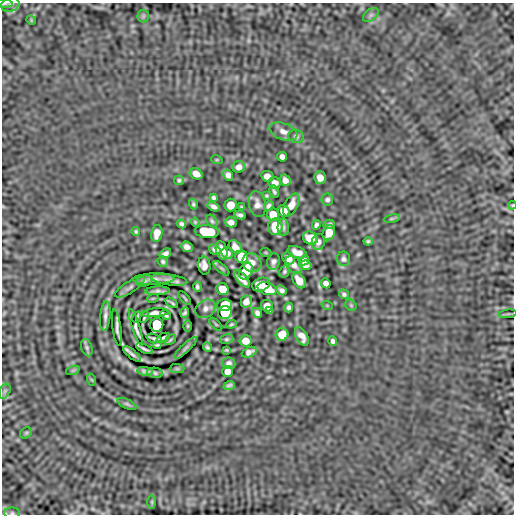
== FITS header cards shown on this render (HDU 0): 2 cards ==
NAXIS1  =                  512 / length of data axis 1
NAXIS2  =                  512 / length of data axis 2

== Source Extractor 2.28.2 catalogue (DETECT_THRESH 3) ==
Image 512 x 512 px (HDU 0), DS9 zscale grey, 1 PNG px = 1 image px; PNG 516 x 516 px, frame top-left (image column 1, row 512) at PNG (2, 3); each listed source drawn as its Kron ellipse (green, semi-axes under 4 px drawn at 4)
Background -2.90e-07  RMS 2.0e-04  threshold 6.11e-04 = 3 sigma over >= 5 px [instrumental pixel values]
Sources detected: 138; all 138 listed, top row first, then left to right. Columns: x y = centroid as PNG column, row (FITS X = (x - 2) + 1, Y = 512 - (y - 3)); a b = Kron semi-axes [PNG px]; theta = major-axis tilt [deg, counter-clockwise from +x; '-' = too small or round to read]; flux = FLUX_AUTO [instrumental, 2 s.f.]
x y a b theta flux
4 4 8 3 -2 0.018
10 5 9 6 20 0.049
371 15 9 5 36 0.037
143 16 6 6 - 0.023
31 20 5 4 - 0.014
283 131 14 8 -19 0.091
296 136 8 6 -12 0.035
282 157 5 5 - 0.051
217 160 6 3 -18 0.013
239 167 6 5 - 0.073
196 174 7 5 -30 0.1
228 175 5 5 - 0.059
267 176 6 5 - 0.085
320 178 6 5 - 0.1
179 180 5 4 - 0.025
285 180 6 5 - 0.067
275 183 6 5 - 0.082
274 191 6 3 -63 0.026
267 196 4 3 - 0.018
213 198 4 4 - 0.026
327 200 6 6 - 0.033
193 204 5 4 - 0.022
257 204 13 8 -79 0.078
231 205 6 6 - 0.17
291 205 12 6 62 0.12
512 205 4 3 - 0.011
269 206 5 4 - 0.04
214 207 6 4 -29 0.048
241 207 3 2 - 0.014
283 211 6 5 - 0.13
273 214 6 6 - 0.17
240 215 6 4 -9 0.035
392 219 8 4 9 0.021
212 221 7 5 -53 0.027
195 222 4 4 - 0.018
231 222 6 5 - 0.067
181 224 5 4 - 0.033
329 224 6 4 17 0.03
316 225 5 4 - 0.038
275 227 8 7 - 0.35
283 227 9 5 -88 0.034
136 231 4 4 - 0.021
207 232 12 6 -5 0.6
157 233 8 5 80 0.12
329 233 7 6 - 0.22
310 238 7 6 - 0.27
368 241 4 3 - 0.022
318 242 8 6 72 0.057
187 247 6 5 - 0.056
235 247 7 5 -44 0.095
215 250 6 4 -33 0.042
222 250 9 5 -75 0.13
297 252 10 5 -21 0.1
227 253 6 5 - 0.049
266 253 6 3 -19 0.013
165 254 6 4 31 0.047
242 257 6 6 - 0.45
289 258 6 5 - 0.11
343 259 7 7 - 0.038
304 260 5 4 - 0.04
163 261 5 5 - 0.026
274 261 8 6 73 0.048
252 263 10 9 - 0.11
294 265 10 7 -44 0.07
305 265 6 4 -9 0.053
204 266 9 6 -81 0.067
221 268 9 4 -40 0.021
246 271 9 6 67 0.4
285 271 6 4 59 0.026
154 279 21 5 2 0.075
242 279 11 5 -48 0.1
169 280 18 5 -8 0.053
299 280 8 5 -56 0.14
144 281 8 5 13 0.038
326 283 5 4 - 0.054
261 284 9 6 22 0.2
130 287 17 6 32 0.04
197 287 5 3 - 0.027
222 289 6 6 - 0.19
267 289 9 6 -18 0.32
281 290 5 4 - 0.04
158 291 12 4 3 0.047
344 294 5 4 - 0.027
153 298 6 3 19 0.011
185 298 8 2 -48 0.016
246 302 6 5 - 0.083
172 303 7 2 -32 0.023
225 305 7 6 - 0.41
327 305 6 3 -19 0.012
351 305 6 5 - 0.019
267 306 6 5 - 0.098
289 307 5 4 - 0.033
205 309 11 8 35 0.066
270 311 4 4 - 0.025
155 313 14 4 4 0.054
185 313 5 3 - 0.026
225 313 7 6 - 0.75
257 313 5 4 - 0.042
508 314 9 3 5 0.019
166 315 5 3 - 0.026
105 316 15 5 85 0.06
137 317 6 2 69 0.023
144 317 6 2 60 0.022
216 324 8 3 -45 0.013
231 324 5 4 - 0.019
157 325 7 6 - 0.93
188 326 6 4 89 0.015
117 327 18 3 -82 0.044
136 327 19 4 -73 0.033
282 334 6 6 - 0.22
302 336 10 5 -62 0.092
154 338 8 3 -17 0.037
163 338 7 2 25 0.027
227 339 7 5 14 0.024
170 340 6 3 36 0.017
245 341 6 5 - 0.12
333 341 4 4 - 0.034
157 345 4 2 - 0.018
207 347 5 3 - 0.023
87 348 9 5 -72 0.031
185 348 15 4 44 0.038
144 349 9 2 -25 0.037
227 350 3 3 - 0.015
249 352 8 5 23 0.057
132 354 11 3 -39 0.046
229 363 6 5 - 0.046
177 369 7 4 0 0.021
73 370 7 4 19 0.02
145 371 8 3 -6 0.04
227 371 5 5 - 0.086
155 373 8 5 -11 0.027
92 380 6 4 -71 0.014
229 385 6 3 21 0.03
5 391 8 5 61 0.029
127 404 10 4 -26 0.026
26 433 6 5 - 0.018
152 502 6 4 -90 0.02
12 513 8 5 0 0.029
At the frame edge (FLAGS 8, measured only in part): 4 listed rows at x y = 4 4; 10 5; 512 205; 12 513